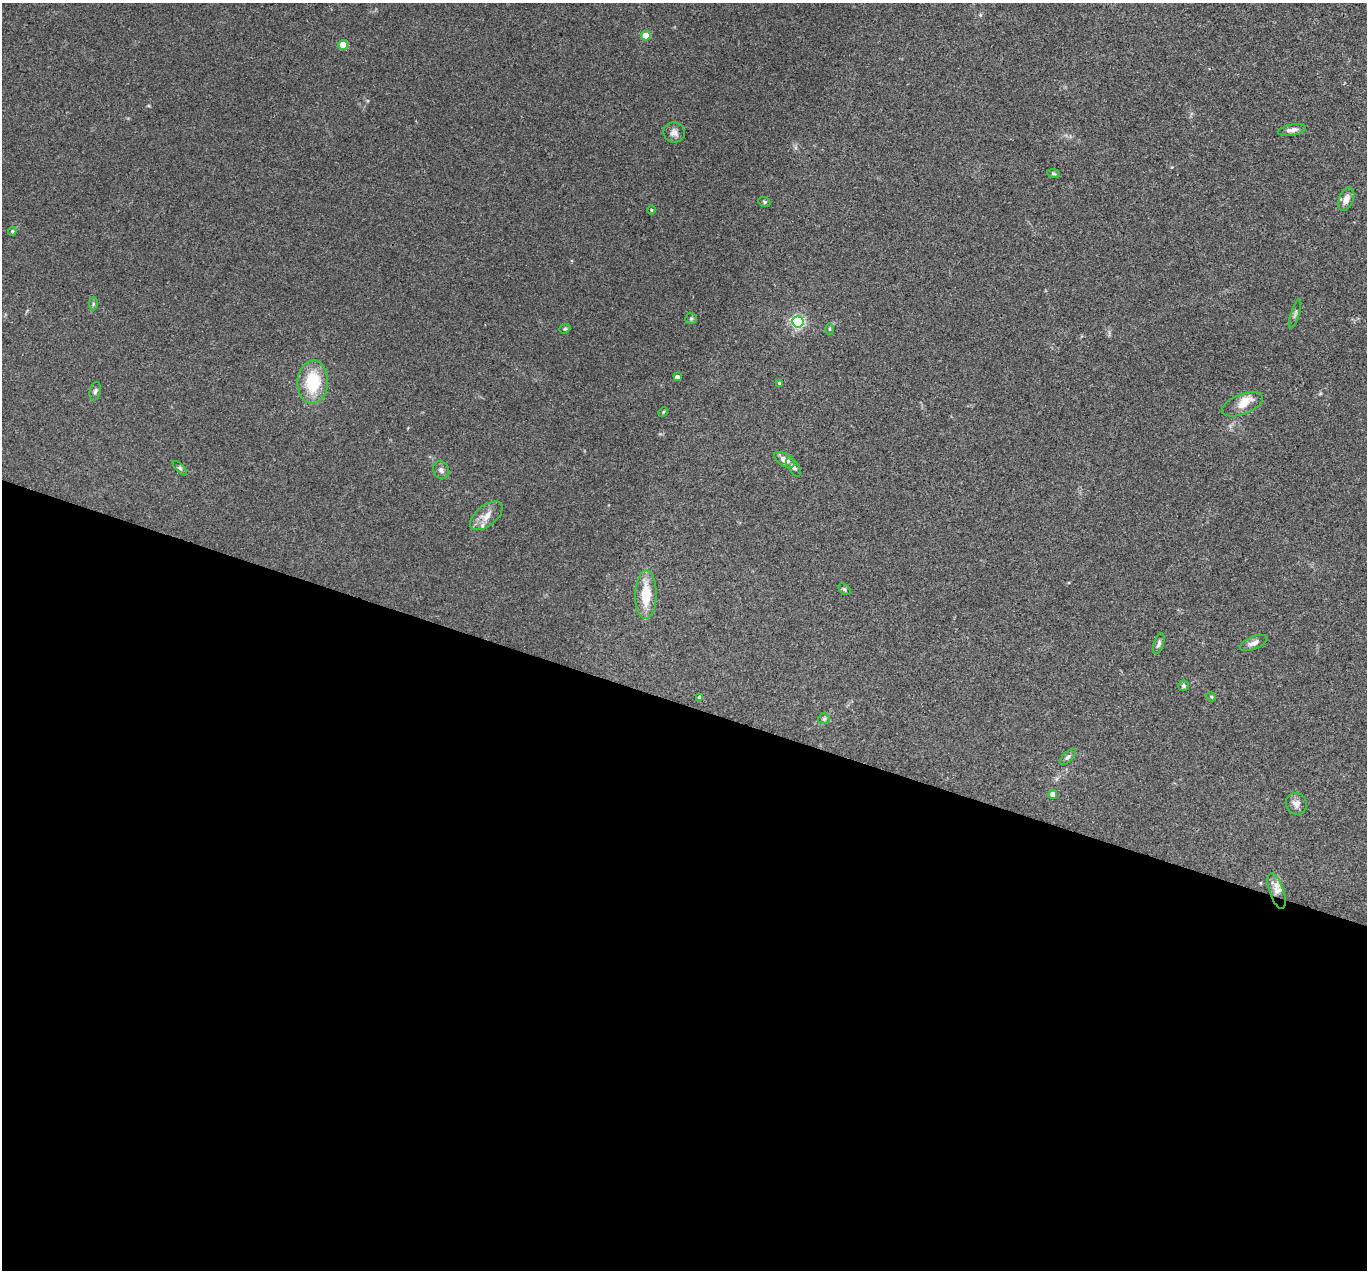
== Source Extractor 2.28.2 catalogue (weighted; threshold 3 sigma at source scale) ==
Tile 14 of 4 x 4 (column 2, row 4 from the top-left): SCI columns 1367-2731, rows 268-1535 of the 5462 x 5475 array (HDU 1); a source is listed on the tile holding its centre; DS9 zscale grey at full resolution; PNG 1369 x 1272 px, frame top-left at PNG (2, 3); each listed source drawn as its Kron ellipse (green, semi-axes under 4 px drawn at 4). Shown black and unused: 45% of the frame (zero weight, under 3 of 4 exposures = <1% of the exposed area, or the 3 px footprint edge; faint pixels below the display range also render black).
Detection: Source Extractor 2.28.2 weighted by HDU 2 'WHT'; one run over the whole footprint, this tile lists its part. Background 0.0735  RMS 0.0056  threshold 0.0252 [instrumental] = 3 sigma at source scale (4.5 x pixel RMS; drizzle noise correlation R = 1.50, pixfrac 1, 0.05/0.05 arcsec/px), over >= 5 px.
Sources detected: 42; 4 inside a brighter listed object's ellipse — not listed separately; the other 38 listed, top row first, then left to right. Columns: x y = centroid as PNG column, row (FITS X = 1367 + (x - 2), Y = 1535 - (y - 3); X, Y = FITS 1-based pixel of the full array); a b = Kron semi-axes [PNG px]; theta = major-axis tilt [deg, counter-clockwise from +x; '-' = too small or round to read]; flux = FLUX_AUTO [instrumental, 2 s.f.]
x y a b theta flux
646 36 5 4 - 13
343 45 5 4 - 12
1292 130 14 5 11 2.9
674 133 10 10 - 3.1
1053 173 6 4 -8 0.79
1346 199 12 7 67 4.6
764 202 6 4 -22 0.84
651 210 5 3 - 0.46
12 231 4 4 - 0.7
93 304 7 4 89 0.81
1295 314 15 3 72 1.3
691 319 6 5 - 0.84
798 322 6 5 - 96
565 329 6 4 21 0.75
830 329 6 4 90 0.73
677 377 4 4 - 3.6
313 382 21 15 87 25
780 383 3 3 - 0.78
95 391 9 5 77 1.4
1242 404 22 10 21 5.9
663 412 5 4 - 0.65
784 460 11 6 -32 4.2
794 467 11 5 -56 1.8
180 468 9 4 -45 1.1
441 470 9 7 -58 2.1
486 516 19 10 39 6.2
844 589 7 5 -42 1
646 595 24 10 89 17
1254 643 14 6 22 3
1159 644 11 5 72 1.5
1183 686 5 5 - 1.1
700 697 4 4 - 2.2
1211 697 5 4 - 0.58
824 719 6 5 - 0.98
1068 757 10 5 44 1.3
1053 794 4 4 - 4.3
1296 804 11 10 - 3.1
1276 891 18 7 -71 4.3